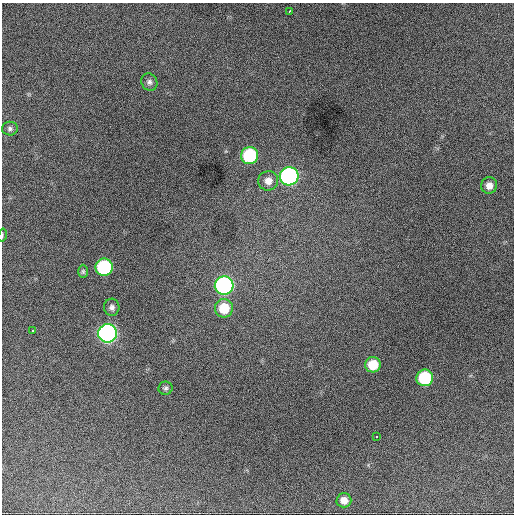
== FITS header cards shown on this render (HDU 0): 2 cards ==
NAXIS1  =                  512 / Axis length
NAXIS2  =                  512 / Axis length

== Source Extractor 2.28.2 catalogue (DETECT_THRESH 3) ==
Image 512 x 512 px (HDU 0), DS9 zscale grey, 1 PNG px = 1 image px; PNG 516 x 516 px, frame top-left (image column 1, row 512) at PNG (2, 3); each listed source drawn as its Kron ellipse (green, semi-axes under 4 px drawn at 4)
Background 1240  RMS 34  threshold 103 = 3 sigma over >= 5 px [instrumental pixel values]
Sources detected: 20; all 20 listed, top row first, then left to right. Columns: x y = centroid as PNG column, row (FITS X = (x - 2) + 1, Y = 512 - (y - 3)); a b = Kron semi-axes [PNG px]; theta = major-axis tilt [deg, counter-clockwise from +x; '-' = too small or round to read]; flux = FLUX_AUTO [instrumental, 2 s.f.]
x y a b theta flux
289 11 3 2 - 4000
149 82 9 7 -56 8100
10 129 8 7 - 6300
250 156 8 8 - 190000
289 176 9 9 - 550000
268 181 10 9 - 19000
489 185 8 8 - 17000
2 235 7 3 78 2300
104 267 8 8 - 260000
83 271 7 5 -89 3900
224 285 9 9 - 580000
112 307 8 7 - 9200
224 308 9 9 - 60000
33 331 3 2 - 3200
107 333 9 9 - 930000
373 365 8 7 - 53000
425 378 8 8 - 160000
165 388 7 6 - 5400
377 437 3 3 - 20000
344 500 7 7 - 17000
At the frame edge (FLAGS 8, measured only in part): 1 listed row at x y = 2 235